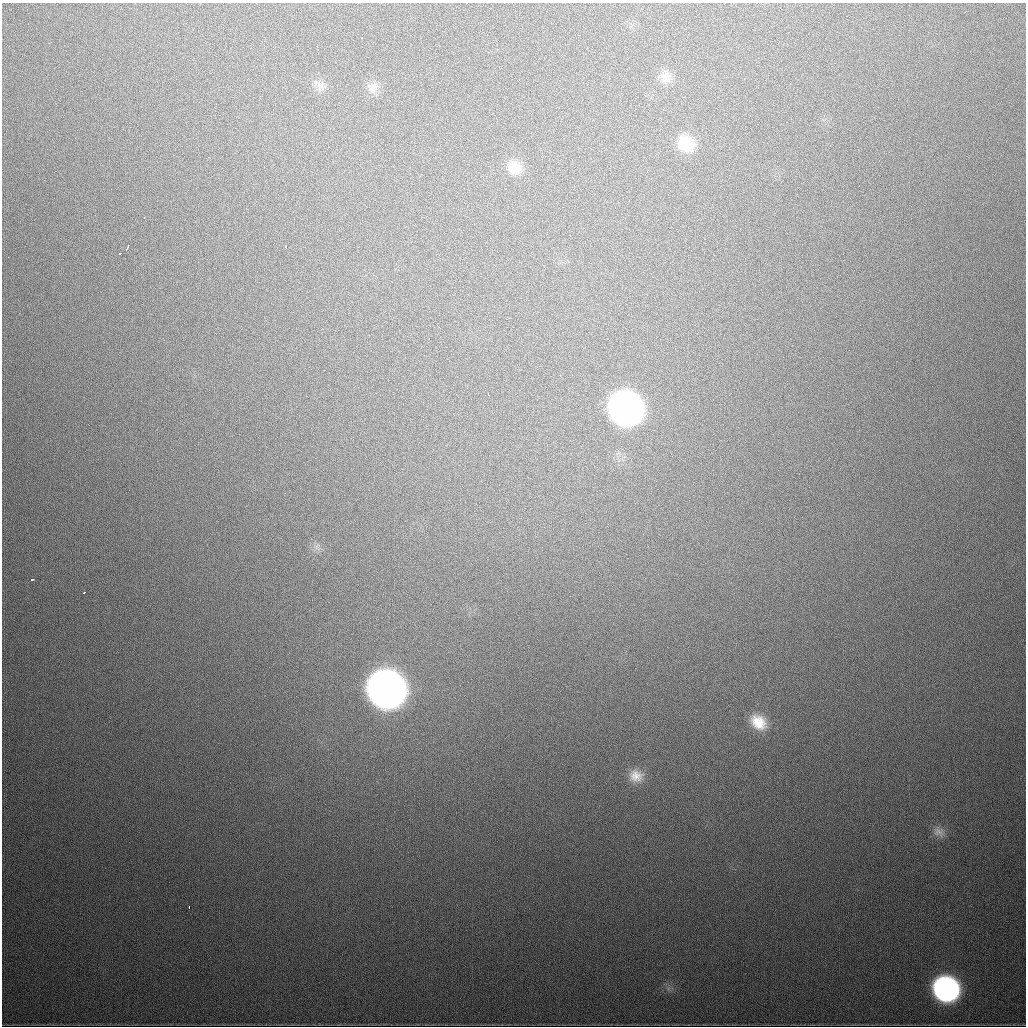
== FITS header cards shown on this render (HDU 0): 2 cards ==
NAXIS1  =                 1024
NAXIS2  =                 1024

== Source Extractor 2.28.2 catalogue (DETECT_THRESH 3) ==
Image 1024 x 1024 px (HDU 0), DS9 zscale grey, 1 PNG px = 1 image px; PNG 1028 x 1028 px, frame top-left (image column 1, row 1024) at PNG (2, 3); no overlay
Background 586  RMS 19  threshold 56.6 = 3 sigma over >= 5 px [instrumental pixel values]
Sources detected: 23; all 23 listed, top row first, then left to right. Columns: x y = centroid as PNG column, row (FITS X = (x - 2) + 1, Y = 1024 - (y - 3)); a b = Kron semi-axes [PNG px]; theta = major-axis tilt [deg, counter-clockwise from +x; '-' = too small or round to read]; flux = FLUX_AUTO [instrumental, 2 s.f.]
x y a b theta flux
362 38 3 2 - 1.3e+03
665 77 16 14 -49 1.4e+04
320 86 12 12 - 9.8e+03
373 88 16 10 74 1.1e+04
292 100 3 2 - 2.8e+03
686 144 20 18 -36 3.9e+04
514 168 20 17 -42 2.3e+04
144 218 3 2 - 9.1e+02
127 247 5 2 - 3.0e+03
286 247 3 2 - 2.9e+03
120 253 3 3 - 2.5e+03
429 339 3 2 - 1.6e+03
488 394 3 2 - 2.0e+03
625 408 21 19 -40 1.0e+06
317 546 9 4 45 3.4e+03
32 579 3 2 - 2.3e+03
84 593 3 2 - 1.3e+03
386 689 22 19 -40 2.3e+06
758 722 20 15 -41 3.0e+04
636 776 18 16 -16 1.9e+04
939 832 17 12 -26 1.1e+04
189 907 3 2 - 2.3e+03
946 989 19 17 -32 3.9e+05